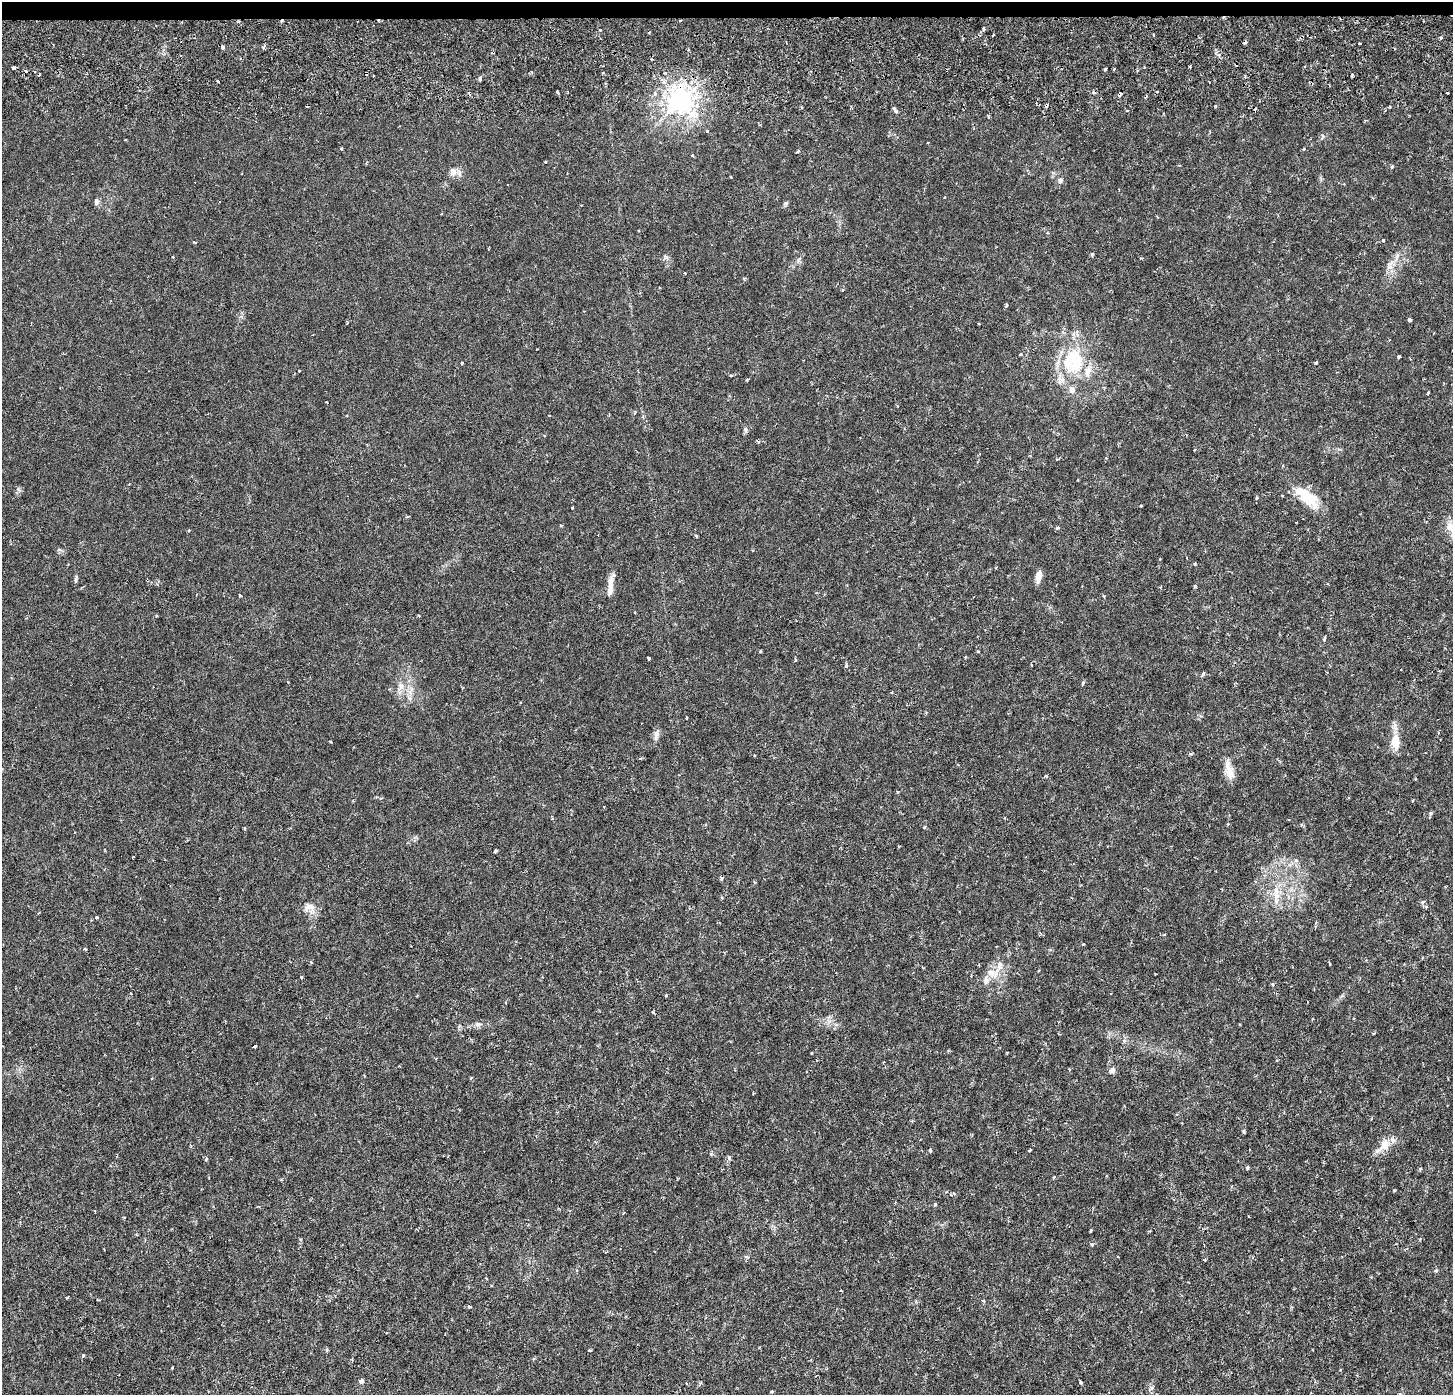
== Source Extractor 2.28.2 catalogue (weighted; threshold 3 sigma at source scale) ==
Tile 2 of 3 x 3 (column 2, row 1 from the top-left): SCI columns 1484-2934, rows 3099-4491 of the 4384 x 4706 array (HDU 1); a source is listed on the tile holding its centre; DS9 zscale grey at full resolution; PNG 1455 x 1397 px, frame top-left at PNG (2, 2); no overlay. Shown black and unused: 1% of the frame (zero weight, under 3 of 6 exposures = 4% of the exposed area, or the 3 px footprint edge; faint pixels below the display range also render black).
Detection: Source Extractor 2.28.2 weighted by HDU 2 'WHT'; one run over the whole footprint, this tile lists its part. Background 8.99e-04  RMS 8.5e-04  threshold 0.00348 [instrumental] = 3 sigma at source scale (4.09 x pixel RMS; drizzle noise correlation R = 1.36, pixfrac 0.8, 0.0396/0.0396 arcsec/px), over >= 5 px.
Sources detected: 147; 14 cosmic-ray / hot-pixel residue — not listed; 6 inside a brighter listed object's ellipse — not listed separately; the other 127 listed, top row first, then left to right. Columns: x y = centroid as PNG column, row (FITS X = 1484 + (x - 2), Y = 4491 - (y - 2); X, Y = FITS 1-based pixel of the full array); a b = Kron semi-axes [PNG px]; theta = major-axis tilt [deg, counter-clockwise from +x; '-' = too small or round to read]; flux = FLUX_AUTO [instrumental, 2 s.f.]
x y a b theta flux
680 21 3 2 - 0.065
984 29 4 3 - 0.14
600 30 3 2 - 0.21
993 35 3 2 - 0.082
1441 38 3 3 - 0.12
1359 43 3 2 - 0.071
223 47 4 3 - 0.25
263 47 5 3 - 0.19
493 52 4 2 - 0.076
14 67 4 3 - 0.45
1190 67 2 2 - 0.094
1105 69 4 3 - 0.081
602 73 4 2 - 0.061
1352 75 4 2 - 0.12
218 82 3 2 - 0.083
557 92 4 3 - 0.24
1120 94 4 3 - 0.33
680 101 8 7 - 63
1127 110 4 2 - 0.067
988 117 4 3 - 0.095
341 148 3 3 - 0.11
1303 149 4 3 - 0.074
798 151 4 3 - 0.12
545 162 3 2 - 0.081
1392 167 5 4 - 0.11
453 172 9 7 84 0.55
1060 180 7 7 - 0.22
97 201 8 7 - 0.21
785 204 7 5 17 0.13
1383 240 3 3 - 0.13
194 242 3 3 - 0.063
1092 254 4 3 - 0.14
666 257 9 3 -45 0.13
1390 265 15 8 68 0.59
1006 305 4 3 - 0.16
1409 320 4 3 - 0.23
1021 354 4 3 - 0.072
1399 357 4 3 - 0.32
1073 361 38 30 86 5.2
462 363 3 3 - 0.24
299 371 3 3 - 0.12
731 375 5 3 - 0.086
747 380 4 3 - 0.11
1428 392 3 2 - 0.089
746 429 7 5 -69 0.17
758 442 5 4 - 0.11
1195 450 3 3 - 0.064
1030 456 3 3 - 0.069
1282 495 3 3 - 0.14
1306 496 35 14 -40 2.5
1257 497 4 3 - 0.08
1141 506 3 2 - 0.089
572 508 4 2 - 0.062
561 525 4 3 - 0.074
1450 527 16 11 -31 0.89
1057 528 5 3 - 0.13
189 530 3 3 - 0.1
696 536 4 3 - 0.097
1195 564 4 3 - 0.078
1038 577 13 6 81 0.55
76 580 7 4 83 0.13
611 585 29 6 84 0.74
1195 586 4 4 - 0.087
1325 639 7 3 75 0.098
760 651 3 2 - 0.077
978 651 3 3 - 0.059
648 658 3 3 - 0.15
795 660 5 3 - 0.08
846 666 5 4 - 0.13
1203 674 8 3 60 0.1
1083 683 6 3 80 0.14
401 686 12 7 73 0.47
892 692 3 3 - 0.083
686 718 4 2 - 0.052
656 735 17 6 85 0.33
330 741 3 2 - 0.064
1395 742 16 9 -88 1.3
1190 754 5 3 - 0.1
1229 773 19 12 -72 0.79
1046 776 4 4 - 0.079
1431 813 5 5 - 0.11
924 827 5 3 - 0.077
496 851 5 3 - 0.093
1296 860 6 4 0 0.15
722 878 5 4 - 0.11
755 882 4 3 - 0.076
1276 891 12 8 -75 0.67
722 898 4 4 - 0.088
1423 902 5 4 - 0.14
309 907 15 9 2 0.63
1426 907 5 4 - 0.13
39 913 3 3 - 0.071
97 917 3 3 - 0.16
84 949 4 3 - 0.094
311 962 4 3 - 0.095
1330 964 4 2 - 0.061
992 973 16 11 -22 0.93
301 978 4 3 - 0.095
666 995 4 4 - 0.078
653 1012 3 3 - 0.074
478 1024 7 7 - 0.23
1124 1041 6 5 - 0.16
255 1046 4 3 - 0.099
1112 1070 8 7 - 0.26
471 1078 4 3 - 0.077
1244 1131 4 3 - 0.19
1384 1145 15 10 53 1.1
930 1150 5 3 - 0.084
1030 1150 5 2 - 0.076
206 1159 6 3 55 0.081
1247 1167 4 4 - 0.18
1420 1169 4 3 - 0.079
1054 1177 4 3 - 0.075
1091 1230 4 2 - 0.099
145 1240 4 3 - 0.067
1092 1244 5 3 - 0.091
1205 1260 4 3 - 0.077
1436 1270 4 4 - 0.13
983 1301 5 4 - 0.09
469 1306 5 4 - 0.11
327 1350 5 3 - 0.12
83 1355 3 3 - 0.18
172 1368 3 3 - 0.056
361 1381 5 5 - 0.24
1081 1382 3 3 - 0.17
700 1383 8 3 63 0.11
772 1391 4 2 - 0.092
Overlapping masked pixels (flux is a lower limit): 4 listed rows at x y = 680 21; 493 52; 1120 94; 680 101
Isophote crosses this tile's border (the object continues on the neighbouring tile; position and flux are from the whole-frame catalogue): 1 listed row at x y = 1450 527
Unlisted compact peaks at least as high as the median listed source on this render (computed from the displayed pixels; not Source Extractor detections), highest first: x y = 1316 363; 896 111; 935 1204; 729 1158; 707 131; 1394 1190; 18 489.